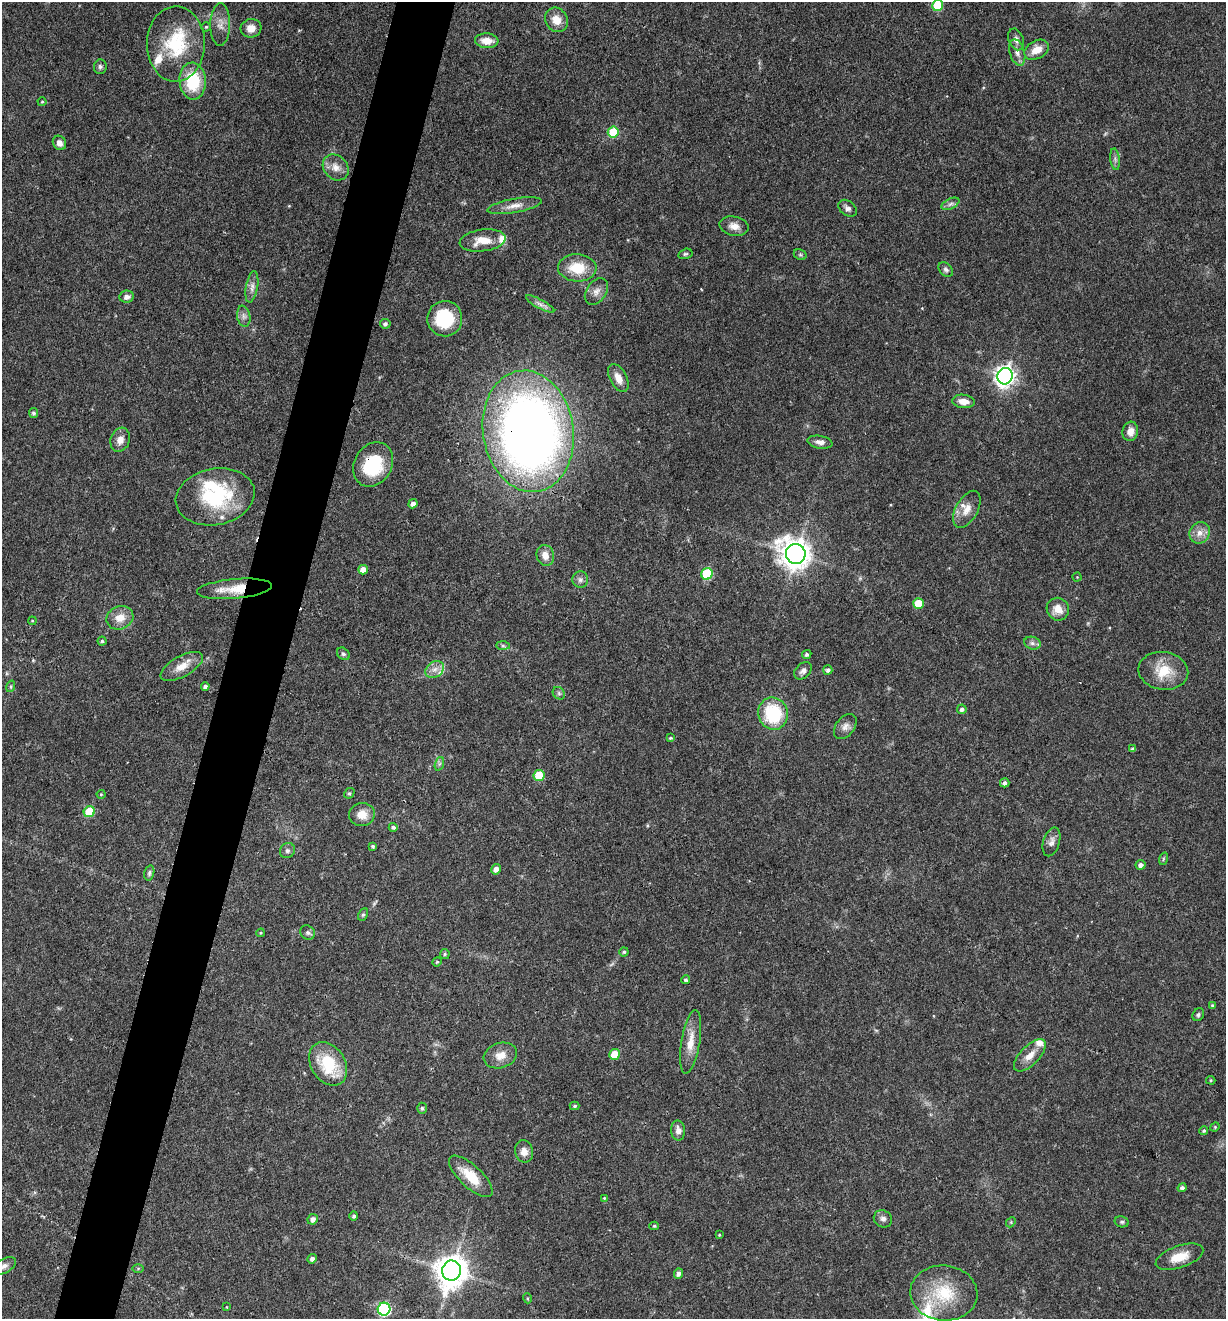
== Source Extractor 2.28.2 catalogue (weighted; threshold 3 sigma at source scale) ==
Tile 7 of 4 x 4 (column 3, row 2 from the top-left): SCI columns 2580-3803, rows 2634-3950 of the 5284 x 5266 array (HDU 1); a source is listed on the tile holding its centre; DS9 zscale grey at full resolution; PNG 1228 x 1321 px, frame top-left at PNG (2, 2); each listed source drawn as its Kron ellipse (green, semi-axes under 4 px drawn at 4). Shown black and unused: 5% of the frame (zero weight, under 3 of 4 exposures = <1% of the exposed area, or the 3 px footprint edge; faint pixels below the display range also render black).
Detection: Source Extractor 2.28.2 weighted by HDU 2 'WHT'; one run over the whole footprint, this tile lists its part. Background 0.19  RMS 0.0053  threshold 0.0238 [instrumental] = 3 sigma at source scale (4.5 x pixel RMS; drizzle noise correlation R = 1.50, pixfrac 1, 0.05/0.05 arcsec/px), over >= 5 px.
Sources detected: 140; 1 inside a brighter object's white glare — neither listed nor drawn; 8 inside a brighter listed object's ellipse — not listed separately; the other 131 listed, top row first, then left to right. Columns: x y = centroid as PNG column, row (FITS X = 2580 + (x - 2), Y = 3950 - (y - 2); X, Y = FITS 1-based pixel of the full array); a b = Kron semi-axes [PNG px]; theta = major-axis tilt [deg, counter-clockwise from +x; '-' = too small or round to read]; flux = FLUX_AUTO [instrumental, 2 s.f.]
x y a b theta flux
937 5 5 5 - 22
556 20 13 11 -59 6.6
220 25 21 10 89 5.1
206 27 4 4 - 0.66
251 28 10 9 - 4.7
1016 39 11 7 -68 2.4
487 41 12 7 -4 6.8
176 44 38 29 89 35
1036 50 13 9 30 6
1017 52 13 7 -73 3.2
100 67 7 6 - 1.4
193 81 18 13 -86 24
42 102 4 4 - 0.56
613 132 5 5 - 21
59 143 7 6 - 3.1
1115 159 11 4 -84 1.5
336 167 14 11 -45 5
950 204 9 5 27 1.7
514 206 28 7 10 5
847 208 10 7 -37 2.1
734 226 15 9 -13 4.4
483 240 23 11 7 8.9
685 254 7 5 15 0.87
800 255 7 5 -28 0.95
577 268 19 13 -3 14
946 269 8 6 -44 1.4
252 287 16 6 80 2.7
596 292 14 10 56 3.8
127 297 7 6 - 2.6
540 304 16 4 -29 2.5
244 316 10 6 -79 2.1
445 319 17 17 - 28
385 324 5 4 - 1.2
1005 376 8 7 - 300
618 378 15 8 -63 5
964 401 11 6 -7 5
33 413 5 4 - 1.1
528 431 61 45 -81 460
1130 431 10 8 80 4.8
120 440 12 9 71 4
820 442 13 6 -10 2.8
373 464 23 18 58 29
215 497 40 28 12 44
413 504 5 4 - 2.3
967 509 20 11 61 6.1
1200 533 11 10 - 4.4
796 554 10 9 - 730
545 555 10 8 -76 4.7
363 570 5 4 - 4.4
707 574 6 5 - 34
1077 577 4 4 - 0.48
580 580 8 8 - 2
235 589 37 10 5 13
918 603 5 5 - 13
1058 609 11 11 - 6.2
120 618 14 11 23 6.6
32 621 4 3 - 0.5
102 641 4 4 - 0.97
1032 643 8 6 -16 1.8
503 646 7 4 -1 0.95
343 654 7 5 -43 1.2
807 654 5 4 - 1
182 666 23 10 29 7.1
435 669 10 7 36 3.2
828 670 5 4 - 1.4
803 671 10 7 45 2.1
1163 671 25 19 -8 15
11 686 6 4 72 0.74
205 686 4 4 - 1.3
559 693 7 5 -46 1.1
962 709 5 4 - 1.5
773 713 16 14 -68 31
845 727 14 9 52 3.2
670 738 3 3 - 1
1133 749 4 4 - 1.3
439 764 7 4 71 1.1
539 776 5 5 - 16
1005 783 5 4 - 1.4
349 793 5 5 - 0.77
101 794 4 4 - 0.53
89 812 6 5 - 19
362 815 13 11 9 6.4
393 827 4 4 - 1.2
1051 842 15 8 73 3
373 846 3 3 - 0.93
287 851 8 7 - 1.5
1163 859 6 4 72 0.69
1140 865 5 5 - 1.9
496 869 5 5 - 3
149 873 8 5 76 1.1
363 915 6 4 62 0.93
261 933 4 3 - 0.53
308 933 8 7 - 1.4
624 952 4 4 - 0.84
445 954 5 4 - 0.71
437 962 5 4 - 0.67
686 980 4 4 - 1
1212 1005 3 3 - 0.71
1198 1015 7 5 60 1.1
691 1042 32 9 80 8.6
615 1054 5 5 - 11
500 1055 17 12 18 6.3
1030 1055 20 9 45 5.9
328 1064 23 17 -58 24
1211 1080 5 4 - 0.61
574 1106 5 3 - 0.8
422 1108 5 5 - 0.91
1215 1127 5 4 - 0.58
678 1130 10 7 -87 3
1204 1131 4 4 - 0.87
524 1151 11 9 -79 4.4
471 1176 28 11 -43 12
1182 1188 4 4 - 1.4
604 1198 3 3 - 0.42
354 1216 4 4 - 1
313 1219 5 5 - 2.5
883 1219 9 8 - 2.2
1011 1222 5 4 - 0.62
1122 1222 7 5 -13 1.1
654 1226 5 4 - 0.7
719 1235 3 3 - 0.5
1179 1257 25 11 19 9.2
312 1259 5 4 - 1.7
3 1266 14 7 28 2.6
138 1268 6 4 1 0.67
451 1271 10 9 - 900
678 1274 5 4 - 1.7
944 1293 33 27 -6 27
527 1298 5 3 - 0.58
227 1307 4 2 - 0.34
384 1309 6 6 - 86
Overlapping masked pixels (flux is a lower limit): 3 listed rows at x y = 528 431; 373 464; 235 589
Isophote crosses this tile's border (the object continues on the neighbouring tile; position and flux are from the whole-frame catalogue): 2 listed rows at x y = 937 5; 3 1266